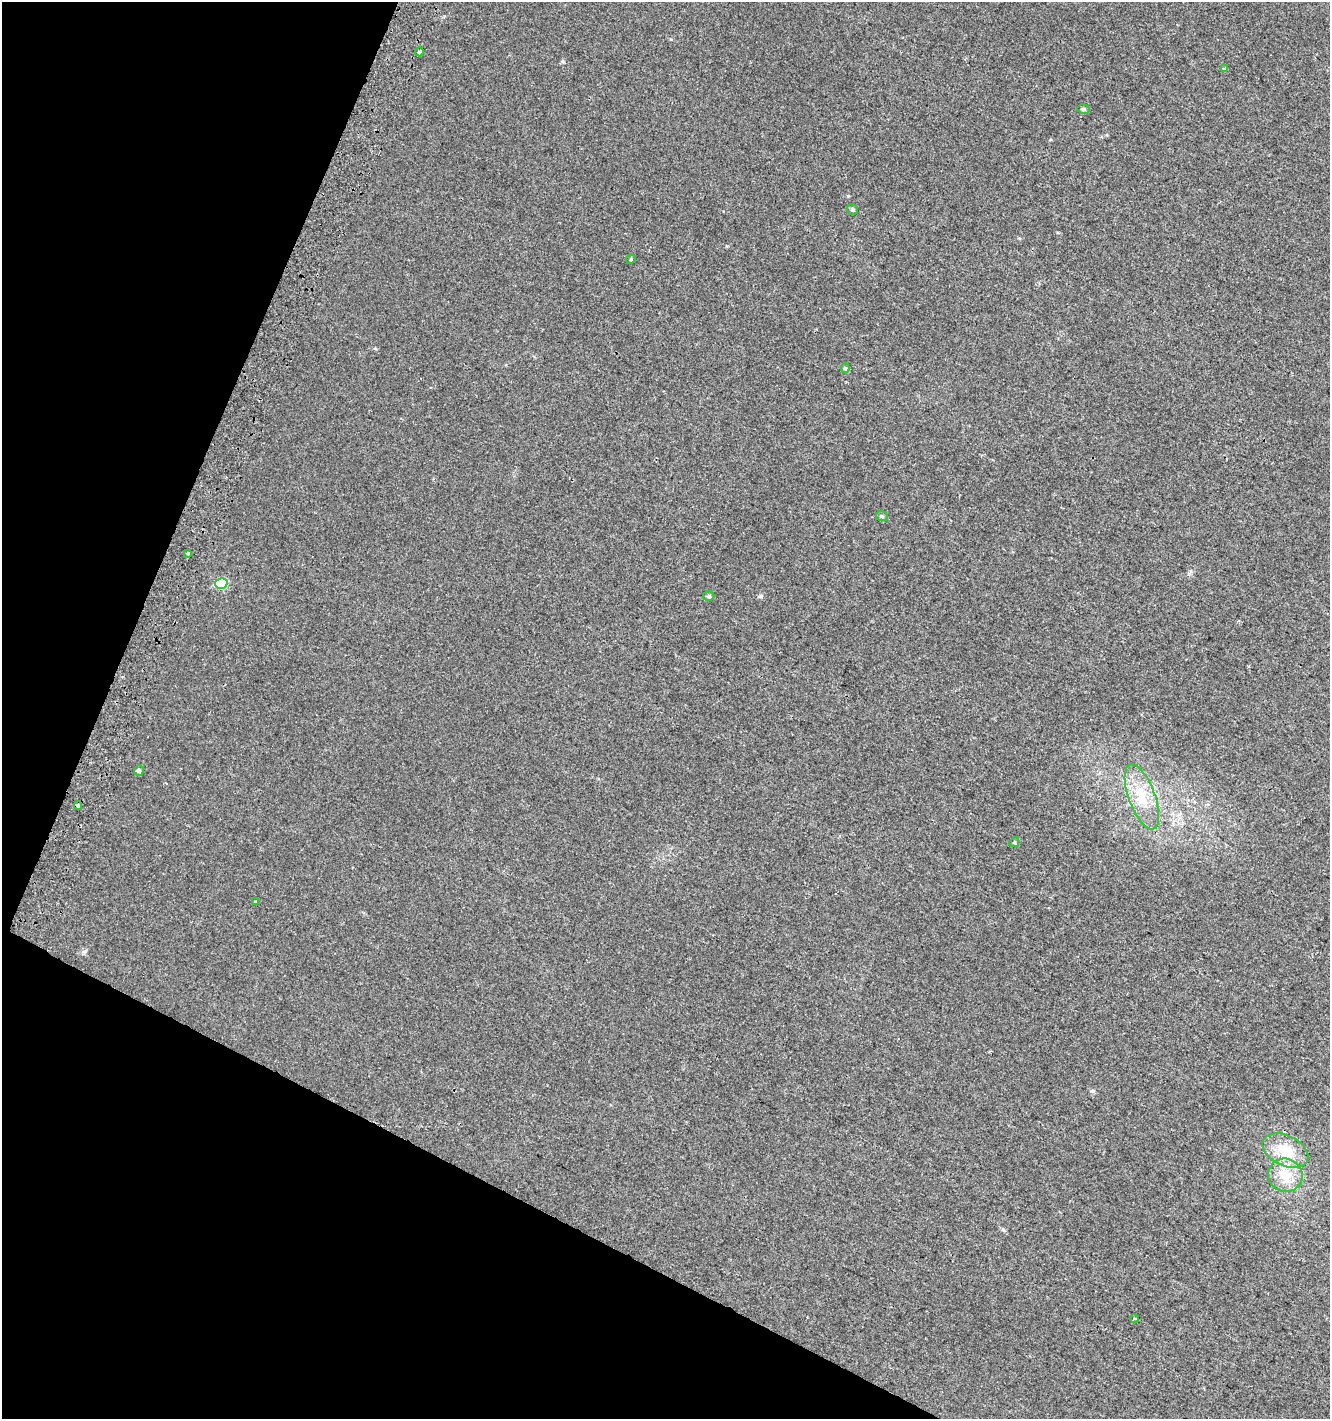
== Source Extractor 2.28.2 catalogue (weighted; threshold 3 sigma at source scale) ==
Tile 9 of 4 x 4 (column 1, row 3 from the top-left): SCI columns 310-1637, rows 1436-2852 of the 5865 x 5714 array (HDU 1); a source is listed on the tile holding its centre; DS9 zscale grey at full resolution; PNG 1332 x 1421 px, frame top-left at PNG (2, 2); each listed source drawn as its Kron ellipse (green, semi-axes under 4 px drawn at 4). Shown black and unused: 22% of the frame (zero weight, under 2 of 3 exposures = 2% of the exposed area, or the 3 px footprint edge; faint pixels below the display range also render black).
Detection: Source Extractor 2.28.2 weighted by HDU 2 'WHT'; one run over the whole footprint, this tile lists its part. Background 0.0117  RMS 0.0064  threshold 0.0286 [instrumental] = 3 sigma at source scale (4.5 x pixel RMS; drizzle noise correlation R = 1.50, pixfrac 1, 0.0396/0.0396 arcsec/px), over >= 5 px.
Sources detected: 18; all 18 listed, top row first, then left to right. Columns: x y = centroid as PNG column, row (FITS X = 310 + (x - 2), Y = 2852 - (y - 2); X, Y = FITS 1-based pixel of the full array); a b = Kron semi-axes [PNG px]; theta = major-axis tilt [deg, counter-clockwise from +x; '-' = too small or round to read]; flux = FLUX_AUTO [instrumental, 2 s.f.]
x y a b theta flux
419 52 4 3 - 1.7
1224 69 3 3 - 1.3
1083 109 6 5 - 1.1
852 209 6 5 - 1.1
631 259 5 4 - 0.58
845 368 5 4 - 0.88
882 516 6 5 - 0.93
188 553 3 3 - 7.3
221 583 6 5 - 32
708 596 6 5 - 0.95
139 770 5 5 - 1.6
1142 797 34 13 -70 17
78 806 4 3 - 4.9
1014 842 5 4 - 0.72
256 902 3 3 - 2.3
1285 1151 24 15 -26 15
1285 1175 17 16 - 12
1134 1318 4 2 - 0.78
Overlapping masked pixels (flux is a lower limit): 1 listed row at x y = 78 806
Unlisted compact peaks at least as high as the median listed source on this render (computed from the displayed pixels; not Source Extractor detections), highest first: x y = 761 596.